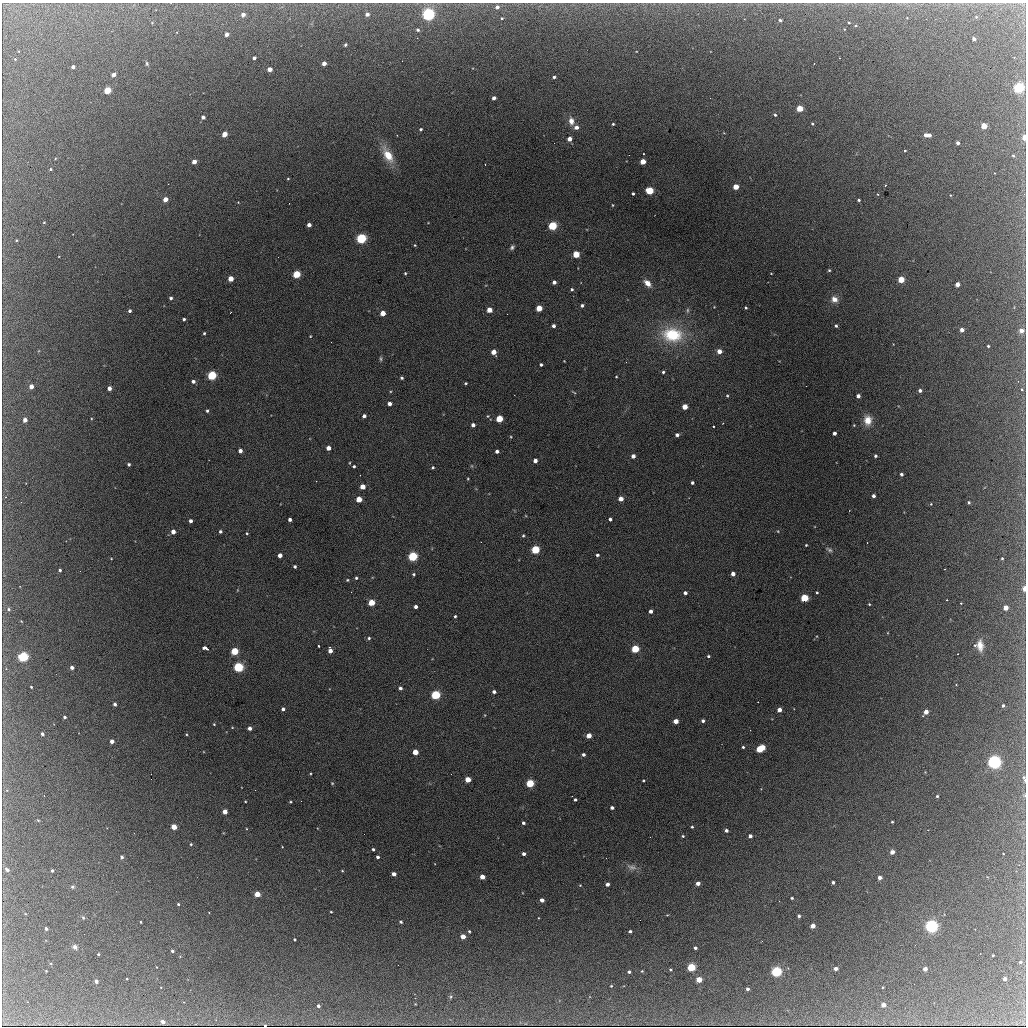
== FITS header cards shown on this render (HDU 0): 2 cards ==
NAXIS1  =                 1024 / length of data axis 1
NAXIS2  =                 1024 / length of data axis 2

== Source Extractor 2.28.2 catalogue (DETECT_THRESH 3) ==
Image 1024 x 1024 px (HDU 0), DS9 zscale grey, 1 PNG px = 1 image px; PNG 1028 x 1028 px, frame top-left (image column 1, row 1024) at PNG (2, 3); no overlay
Background 2030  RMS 33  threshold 98.1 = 3 sigma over >= 5 px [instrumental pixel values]
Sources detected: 312; all 312 listed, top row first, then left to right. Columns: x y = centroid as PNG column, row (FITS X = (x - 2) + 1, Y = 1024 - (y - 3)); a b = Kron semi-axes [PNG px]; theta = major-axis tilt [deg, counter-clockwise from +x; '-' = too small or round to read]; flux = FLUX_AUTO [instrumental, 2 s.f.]
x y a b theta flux
497 7 4 4 - 7600
367 14 4 3 - 11000
428 14 5 5 - 510000
243 15 4 3 - 14000
976 17 3 3 - 2400
502 18 3 3 - 2100
926 19 2 2 - 2300
780 20 3 3 - 4900
152 23 4 4 - 2000
849 23 3 2 - 2300
856 26 4 3 - 2400
418 30 4 3 - 4100
227 34 4 3 - 12000
974 39 3 3 - 10000
345 45 3 3 - 4100
254 58 4 3 - 8700
15 59 3 3 - 1300
147 63 5 4 - 2900
324 63 4 4 - 17000
814 64 2 2 - 1400
73 67 3 3 - 9500
270 69 4 4 - 23000
114 75 4 3 - 17000
554 77 3 3 - 4300
1019 88 4 4 - 350000
107 90 4 4 - 91000
494 98 4 3 - 10000
710 98 2 2 - 5800
800 108 4 4 - 70000
775 115 3 3 - 3200
203 117 4 3 - 8200
571 121 9 7 -81 16000
613 124 3 3 - 2800
812 124 3 2 - 2700
984 126 4 4 - 59000
576 127 5 4 - 13000
421 129 4 3 - 3200
224 134 4 4 - 41000
926 135 4 4 - 15000
929 135 4 3 - 8400
1024 137 4 3 - 40000
569 139 4 4 - 17000
554 143 2 2 - 6000
958 143 3 3 - 8100
905 151 3 3 - 5300
643 154 2 2 - 1800
388 155 18 9 -60 45000
1013 156 3 3 - 2800
643 161 4 4 - 38000
194 162 4 4 - 19000
51 169 3 3 - 2300
288 179 3 3 - 2000
885 185 3 2 - 2100
736 187 4 4 - 43000
650 191 5 4 - 130000
633 194 3 3 - 3200
1024 194 3 3 - 2400
950 195 4 2 - 1400
165 199 4 4 - 26000
859 200 3 3 - 3200
238 202 4 3 - 1400
612 205 3 2 - 1600
44 222 4 3 - 1800
309 225 4 4 - 13000
553 226 4 4 - 200000
361 238 5 4 - 360000
16 240 3 2 - 1900
415 245 4 3 - 2000
512 247 6 4 60 4600
576 254 4 4 - 72000
829 270 3 3 - 2600
405 273 4 3 - 2400
771 273 3 2 - 1400
297 274 4 4 - 120000
231 279 4 4 - 39000
901 279 4 4 - 70000
554 282 4 4 - 8800
647 283 8 5 -45 18000
957 284 4 4 - 21000
572 289 4 4 - 3200
171 298 4 4 - 4600
834 299 8 7 - 14000
582 305 4 3 - 4300
539 308 4 4 - 47000
746 308 3 3 - 2500
489 310 4 4 - 31000
687 310 8 4 82 3900
130 311 3 3 - 5500
230 313 2 2 - 1300
383 313 4 4 - 29000
184 319 3 3 - 4700
553 326 3 3 - 6800
836 326 3 3 - 4000
962 330 4 4 - 15000
1021 331 4 4 - 16000
204 333 3 3 - 2900
672 335 22 15 -7 120000
310 336 3 3 - 1500
988 346 3 3 - 3100
719 351 4 4 - 20000
494 352 4 4 - 27000
381 359 7 3 -89 3200
564 361 2 2 - 1200
626 362 2 2 - 1500
541 365 3 3 - 3500
663 372 3 3 - 3500
212 375 4 4 - 240000
616 377 3 2 - 1700
402 378 3 3 - 3600
193 381 4 3 - 7400
466 383 3 2 - 2200
31 386 4 4 - 20000
806 386 2 2 - 2100
109 388 4 4 - 15000
1022 390 4 3 - 3300
920 391 4 3 - 6800
574 392 7 2 -30 1900
727 396 3 2 - 2100
858 396 4 4 - 12000
389 404 4 4 - 11000
685 407 4 4 - 32000
207 411 4 3 - 3500
364 416 4 3 - 7100
488 416 4 4 - 2000
499 419 4 4 - 79000
25 420 4 3 - 15000
868 420 10 8 90 27000
723 423 2 2 - 1300
473 425 4 4 - 10000
713 426 3 3 - 7200
834 433 4 3 - 8100
677 435 4 3 - 7000
511 437 4 3 - 1800
328 448 4 4 - 18000
240 451 4 4 - 10000
497 451 4 3 - 7300
633 456 4 4 - 12000
875 456 3 3 - 4300
535 461 4 4 - 11000
129 464 3 3 - 4400
354 466 4 3 - 3300
433 467 4 4 - 2700
901 474 3 3 - 5800
468 479 3 3 - 1700
316 481 2 2 - 1200
692 483 3 3 - 4900
362 487 4 4 - 29000
873 496 4 3 - 7600
359 499 4 4 - 39000
621 499 4 4 - 22000
21 502 2 2 - 4600
969 502 3 3 - 3800
931 504 4 3 - 1600
610 519 3 3 - 4900
290 520 3 3 - 6900
191 521 4 3 - 8200
220 531 3 3 - 4000
778 531 4 3 - 1500
173 532 4 4 - 18000
247 533 3 3 - 2000
523 535 4 3 - 2400
481 542 2 2 - 1000
806 545 3 3 - 2200
535 550 4 4 - 170000
829 550 9 5 -29 5200
280 555 4 4 - 15000
597 555 3 3 - 4300
413 556 5 4 - 260000
1002 558 3 2 - 2400
111 559 3 2 - 1400
295 566 3 3 - 4200
60 570 3 3 - 4600
414 574 4 4 - 2700
733 574 4 4 - 13000
356 578 3 3 - 3100
347 580 3 3 - 2200
1024 589 4 2 - 28000
817 592 3 3 - 2400
685 593 4 3 - 6600
804 598 4 4 - 140000
947 600 3 2 - 3100
371 602 4 4 - 61000
961 603 3 3 - 2500
869 604 3 2 - 1900
416 607 3 3 - 7600
1006 608 4 4 - 27000
9 609 5 5 - 4500
651 611 4 3 - 8700
455 616 4 3 - 2800
369 638 5 4 - 3700
975 645 4 3 - 2000
980 645 12 7 -84 21000
318 646 3 2 - 3100
205 648 6 3 -19 23000
635 649 4 4 - 120000
235 651 4 4 - 120000
330 651 5 4 - 15000
957 654 3 2 - 2300
708 656 4 3 - 3300
23 657 5 4 - 310000
238 667 4 4 - 320000
72 668 4 3 - 11000
31 687 3 2 - 2300
400 688 4 4 - 6400
494 692 4 3 - 7000
436 695 4 4 - 250000
115 704 4 3 - 6200
1003 706 3 3 - 4800
283 709 4 3 - 5900
779 710 4 4 - 17000
926 712 4 4 - 21000
485 715 5 3 - 1600
64 717 3 3 - 4800
676 721 4 4 - 22000
703 721 3 3 - 5400
214 724 3 3 - 1800
250 728 4 3 - 10000
42 734 4 3 - 7000
589 736 4 4 - 25000
112 741 4 4 - 15000
743 747 3 3 - 3000
760 748 6 4 31 130000
415 752 4 4 - 41000
583 755 3 3 - 5400
994 762 5 5 - 650000
451 774 2 2 - 1700
151 779 2 2 - 2200
1024 779 10 3 -78 5200
468 780 4 4 - 37000
643 780 3 2 - 2100
332 783 4 4 - 2100
530 783 4 4 - 150000
255 790 2 2 - 8300
937 796 3 3 - 3100
575 800 3 3 - 3500
245 801 3 2 - 1500
301 801 2 2 - 3500
290 802 3 3 - 2100
612 808 4 3 - 6200
225 812 4 4 - 24000
38 820 4 3 - 1800
892 822 3 3 - 2400
523 823 3 3 - 4800
174 827 4 4 - 42000
692 827 3 3 - 2500
726 830 3 3 - 6900
683 836 4 4 - 2600
750 836 4 4 - 8800
191 844 3 3 - 2700
373 849 3 3 - 3700
892 852 4 4 - 20000
524 854 4 3 - 8000
1003 854 3 2 - 1400
122 857 3 3 - 5700
378 857 3 3 - 6000
632 867 15 7 -17 12000
7 870 5 4 - 9100
52 871 3 3 - 5200
342 871 3 3 - 1900
394 874 4 3 - 13000
482 877 4 4 - 24000
880 878 4 3 - 14000
833 882 3 3 - 5700
698 883 4 3 - 15000
607 884 4 3 - 9800
580 885 4 3 - 1700
72 887 5 4 - 3300
257 894 4 4 - 47000
792 898 3 3 - 2700
542 900 4 4 - 14000
779 901 3 2 - 2100
178 904 3 3 - 2700
331 912 3 2 - 2000
799 916 3 3 - 5600
83 917 5 4 - 2500
141 922 3 2 - 1900
401 922 4 3 - 4200
813 926 4 4 - 23000
931 926 5 5 - 560000
46 929 3 3 - 6100
469 931 3 3 - 2800
630 931 3 3 - 4900
84 934 2 2 - 1300
463 936 4 4 - 28000
295 939 3 3 - 2500
75 947 6 5 - 6500
695 948 4 3 - 6400
172 951 3 3 - 5100
98 954 3 3 - 2700
993 955 3 2 - 2500
1020 962 3 3 - 5300
691 967 4 4 - 180000
836 969 4 3 - 15000
925 969 4 3 - 17000
670 970 4 3 - 2200
46 971 2 2 - 1600
642 971 3 3 - 1900
629 972 3 3 - 4600
776 972 4 4 - 370000
127 979 2 2 - 1700
1005 979 3 3 - 13000
699 980 4 4 - 52000
96 981 4 3 - 11000
914 984 2 2 - 860
611 986 3 3 - 1800
883 987 2 2 - 1700
747 989 3 3 - 6000
451 997 5 3 - 2600
883 1005 4 4 - 24000
318 1006 3 3 - 6300
163 1022 4 3 - 13000
265 1025 3 3 - 2900
At the frame edge (FLAGS 8, measured only in part): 5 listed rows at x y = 1024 137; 1024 194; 1024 589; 1024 779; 265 1025